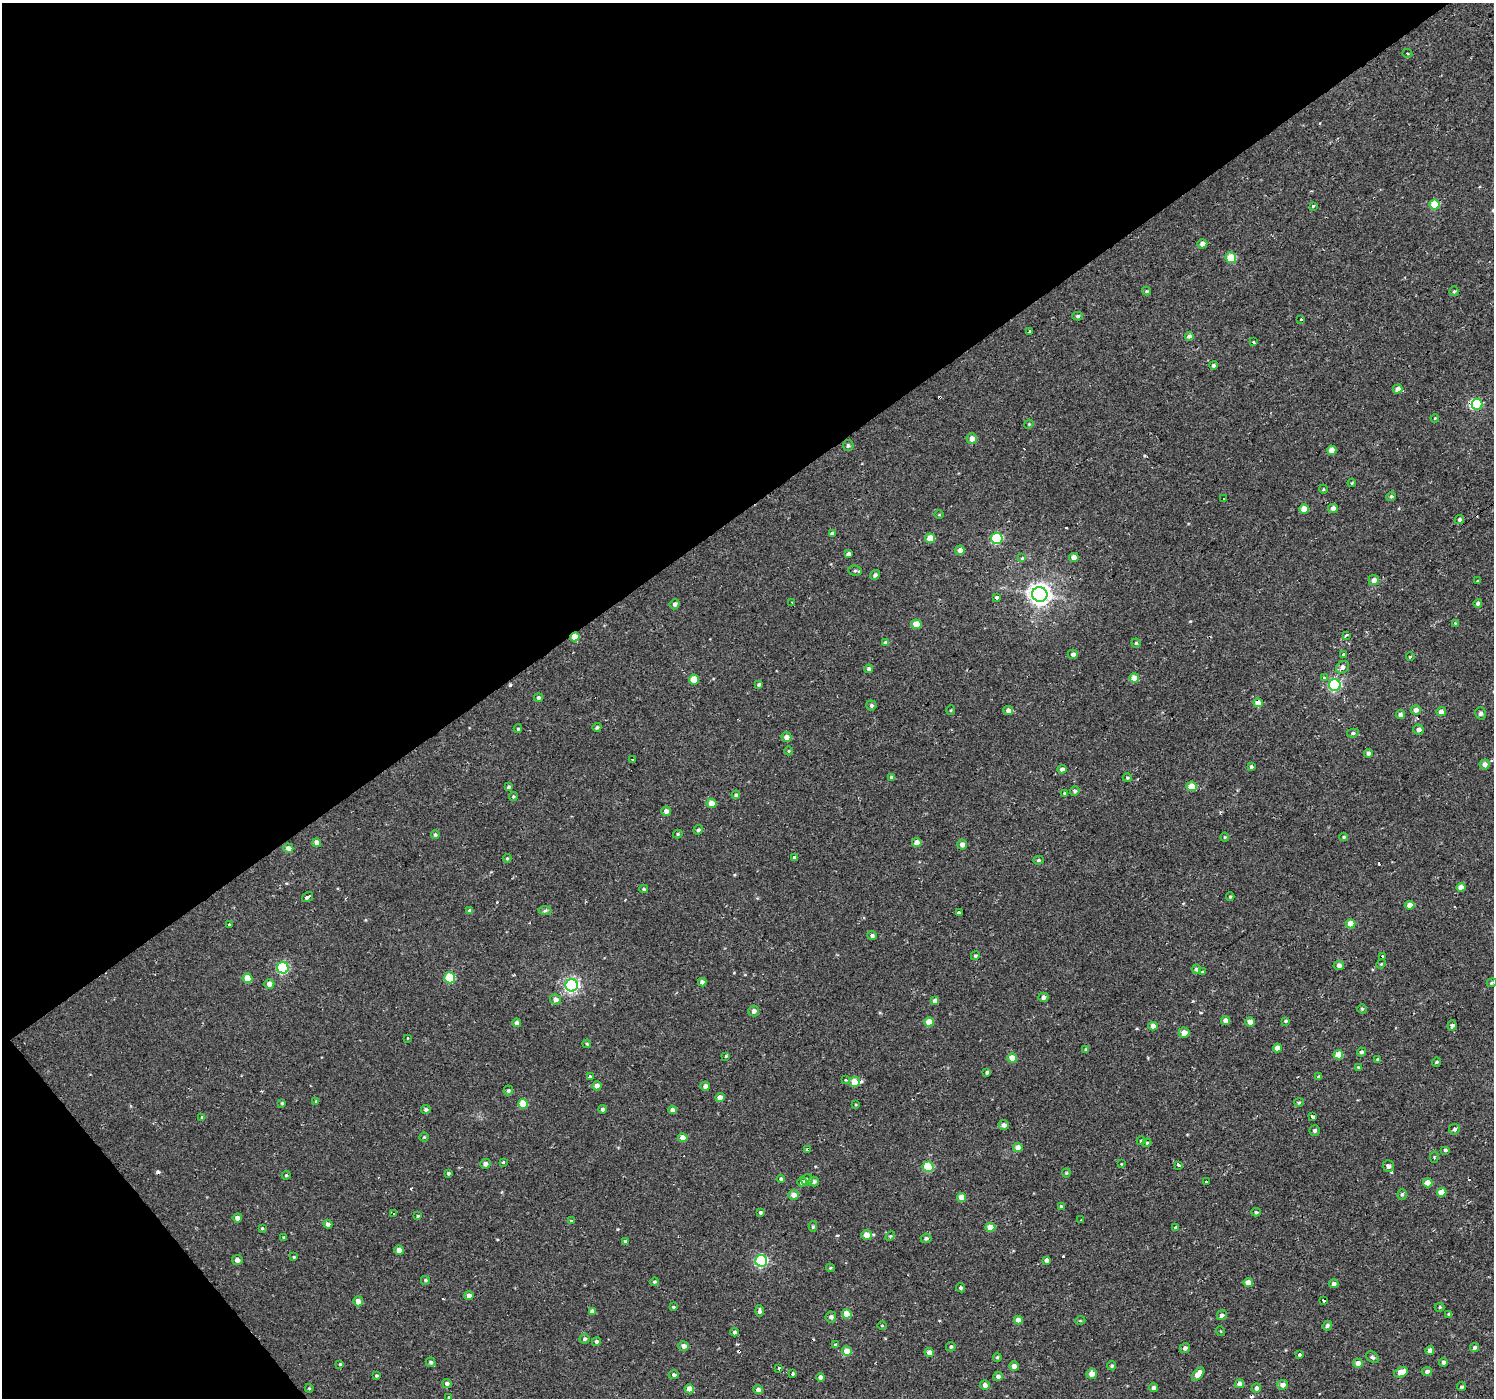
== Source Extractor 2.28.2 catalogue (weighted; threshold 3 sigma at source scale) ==
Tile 5 of 4 x 4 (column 1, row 2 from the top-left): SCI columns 53-1544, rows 3024-4419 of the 6021 x 5949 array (HDU 1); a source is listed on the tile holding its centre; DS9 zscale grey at full resolution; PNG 1496 x 1400 px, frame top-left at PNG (2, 3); each listed source drawn as its Kron ellipse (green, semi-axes under 4 px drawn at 4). Shown black and unused: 39% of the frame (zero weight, under 2 of 3 exposures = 2% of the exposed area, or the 3 px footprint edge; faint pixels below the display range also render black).
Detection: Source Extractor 2.28.2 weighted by HDU 2 'WHT'; one run over the whole footprint, this tile lists its part. Background 0.00284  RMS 0.0057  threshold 0.0255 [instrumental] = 3 sigma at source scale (4.5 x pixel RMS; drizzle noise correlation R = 1.50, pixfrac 1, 0.0396/0.0396 arcsec/px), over >= 5 px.
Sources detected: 303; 1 inside a brighter object's white glare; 17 cosmic-ray / hot-pixel residue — neither listed nor drawn; the other 285 listed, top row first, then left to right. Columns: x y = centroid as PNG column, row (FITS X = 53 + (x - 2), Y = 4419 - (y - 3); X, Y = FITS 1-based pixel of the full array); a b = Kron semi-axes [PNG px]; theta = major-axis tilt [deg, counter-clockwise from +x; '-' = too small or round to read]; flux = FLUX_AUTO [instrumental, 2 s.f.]
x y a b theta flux
1407 54 5 4 - 1
1434 204 5 5 - 15
1313 206 3 3 - 2.8
1202 244 5 4 - 2.6
1231 258 5 5 - 16
1147 291 4 4 - 0.59
1454 291 5 4 - 0.71
1078 316 5 4 - 1
1301 319 3 3 - 1.2
1030 332 4 3 - 3.7
1189 336 4 4 - 1.9
1253 342 3 3 - 1.2
1213 365 4 4 - 1.2
1398 389 5 4 - 3.5
1477 404 5 5 - 27
1435 418 4 3 - 0.49
1029 424 5 3 - 0.51
972 439 5 5 - 4.6
848 445 5 5 - 1.1
1332 450 4 4 - 6.1
1352 483 4 3 - 0.54
1323 489 4 3 - 0.54
1391 496 5 4 - 0.75
1224 499 2 2 - 0.38
1333 508 5 4 - 3.5
1304 509 5 4 - 7.3
939 515 5 3 - 0.47
1459 519 5 4 - 1.4
833 534 3 3 - 20
930 538 5 4 - 8.7
997 538 6 5 - 48
960 550 5 5 - 3
848 554 4 3 - 12
1074 557 4 4 - 5.1
1022 558 3 3 - 1.8
855 571 7 5 -6 1.1
875 575 5 4 - 1.5
1374 580 5 5 - 3.3
1478 581 3 3 - 3.2
1040 594 7 7 - 410
996 597 3 3 - 2.8
791 602 3 2 - 0.43
1478 603 4 4 - 1.5
675 604 5 5 - 1.8
1455 623 4 4 - 0.4
916 624 5 5 - 8.8
1346 635 4 3 - 1.6
575 637 5 4 - 7.9
885 642 3 3 - 5.2
1136 643 4 4 - 0.91
1073 654 5 4 - 1.7
1344 655 3 3 - 8.6
1410 656 4 3 - 1
1342 667 7 5 37 2.3
869 669 4 4 - 1.5
1134 678 5 4 - 6.6
1324 678 4 3 - 1.5
694 679 5 5 - 9.7
759 685 4 3 - 1.2
1335 685 6 6 - 82
538 698 4 4 - 1.1
1258 703 4 4 - 5.8
871 705 5 5 - 1.3
951 710 5 3 - 0.43
1008 710 5 4 - 2.8
1416 710 5 5 - 2.7
1441 712 4 4 - 3.4
1481 713 6 5 - 1.6
1400 714 5 4 - 2.7
597 727 4 3 - 0.92
518 729 4 4 - 0.59
1419 730 5 5 - 2.3
1353 733 6 4 10 1
786 737 5 4 - 4.1
789 751 4 3 - 0.44
1368 753 4 4 - 2.1
633 759 3 2 - 0.67
1485 764 5 5 - 2.9
1251 767 4 4 - 1.1
1062 769 4 4 - 1.9
891 777 4 4 - 1.1
1127 778 4 4 - 0.66
1192 786 5 5 - 8.8
509 787 4 4 - 0.91
1075 791 5 4 - 1.2
1064 793 4 3 - 0.57
736 795 4 4 - 1.3
513 797 4 4 - 0.72
712 803 5 4 - 6.8
666 811 5 4 - 2.7
698 830 5 4 - 1.1
678 834 5 4 - 0.81
435 835 4 4 - 0.91
1225 837 4 4 - 0.65
1344 837 4 3 - 0.74
317 843 4 4 - 3.1
917 843 5 4 - 4.6
962 845 5 5 - 2.9
288 848 5 4 - 2.6
794 857 3 3 - 2.8
507 858 4 4 - 0.62
1038 860 5 4 - 0.83
1461 887 4 4 - 4.3
644 889 4 4 - 0.82
1230 896 4 4 - 0.65
307 897 6 3 35 12
1410 905 5 4 - 4.8
470 911 4 4 - 1.8
545 911 6 4 2 1
959 912 3 3 - 1.6
229 924 3 3 - 0.8
1351 924 5 4 - 8.4
872 936 5 4 - 1.5
975 956 4 4 - 0.84
1382 956 3 3 - 1.7
1381 964 5 4 - 0.54
1339 965 5 4 - 2.9
283 968 6 5 - 54
1196 969 5 4 - 1.5
1202 972 3 3 - 1.5
247 978 5 4 - 8.5
450 978 5 5 - 26
702 982 4 4 - 2.2
1492 983 5 4 - 0.78
269 984 5 5 - 3
572 985 6 6 - 120
1043 997 5 4 - 2.2
555 999 5 5 - 2.6
935 1001 4 4 - 2.5
1362 1009 4 4 - 0.73
754 1011 5 5 - 2.3
1225 1021 4 4 - 3.4
1286 1021 4 3 - 0.82
929 1022 5 4 - 7.9
1250 1022 4 4 - 5.7
517 1023 4 4 - 2.2
1452 1025 5 4 - 2.7
1153 1026 4 4 - 3.7
1184 1033 5 5 - 4.1
407 1038 3 2 - 0.44
587 1044 4 4 - 0.65
1277 1048 4 4 - 3.8
1086 1049 4 3 - 0.55
1361 1052 4 4 - 0.96
1338 1055 5 4 - 8.5
726 1056 4 3 - 0.58
1012 1058 5 4 - 7.8
1377 1059 4 3 - 0.67
1436 1062 4 3 - 0.7
1358 1067 4 4 - 0.5
987 1072 4 3 - 1.2
590 1077 3 3 - 2.5
1318 1077 4 4 - 0.75
845 1080 3 3 - 1.2
854 1082 5 5 - 8.7
597 1086 4 4 - 3.1
705 1086 5 4 - 2.4
508 1090 5 5 - 1
720 1098 4 4 - 3.6
316 1101 4 3 - 0.47
282 1103 3 3 - 0.71
1299 1103 5 3 - 0.62
523 1104 5 5 - 13
856 1104 4 2 - 0.48
426 1109 5 4 - 1.2
602 1109 4 4 - 1.5
672 1110 4 4 - 2.7
202 1117 4 3 - 0.63
1313 1117 3 3 - 4
1004 1125 5 5 - 2.5
1454 1129 5 5 - 1.4
1314 1131 5 5 - 1.7
424 1137 4 4 - 0.66
683 1138 4 4 - 5.4
1141 1141 4 4 - 1.2
1147 1143 4 4 - 0.72
1018 1148 5 4 - 4.3
808 1150 4 3 - 6.8
1445 1150 5 4 - 1.1
1434 1157 6 3 79 0.9
503 1162 3 3 - 0.83
485 1164 5 5 - 2.1
1121 1164 4 2 - 0.39
1179 1165 3 3 - 6
1388 1166 6 5 - 2.2
928 1167 5 5 - 21
448 1173 4 4 - 0.85
1066 1173 4 4 - 0.57
286 1175 4 4 - 0.63
781 1179 4 4 - 1.2
807 1180 6 5 - 1.4
802 1182 5 5 - 2.3
814 1182 5 5 - 1.9
1206 1182 3 3 - 1.3
1428 1183 4 4 - 6.5
1442 1192 5 4 - 6.5
1402 1194 5 4 - 1.1
793 1195 5 5 - 3.8
961 1197 4 4 - 6.5
1061 1206 4 4 - 0.66
760 1212 3 3 - 4.7
1256 1212 5 3 - 0.81
393 1213 3 2 - 1.1
418 1216 4 3 - 0.48
237 1218 5 4 - 2.5
1081 1220 2 2 - 0.45
571 1221 4 4 - 0.55
328 1224 4 4 - 1.8
813 1227 5 4 - 0.9
990 1227 5 4 - 7.2
1176 1227 4 3 - 0.99
262 1228 3 3 - 0.64
866 1235 5 5 - 4.8
890 1236 6 3 45 0.62
283 1237 3 3 - 1.1
926 1238 5 4 - 1.1
625 1241 3 3 - 3.8
399 1250 5 4 - 3.3
294 1257 4 3 - 0.62
237 1260 5 5 - 2.5
1046 1260 3 3 - 21
761 1261 6 6 - 77
830 1268 4 4 - 0.6
425 1280 4 4 - 0.76
654 1282 4 4 - 0.83
1248 1283 4 4 - 6.6
1334 1284 5 4 - 2
961 1288 5 4 - 1.1
469 1295 4 4 - 2.6
358 1301 5 5 - 3.3
1323 1301 4 3 - 3.7
673 1307 4 4 - 0.68
1440 1307 5 4 - 0.74
592 1311 4 4 - 2.8
759 1311 6 3 -88 1.5
847 1314 5 4 - 8.7
1449 1314 4 3 - 0.75
1222 1315 5 4 - 1.8
831 1317 5 5 - 1.7
1018 1320 4 4 - 5.2
1080 1321 5 3 - 0.51
882 1325 5 3 - 0.46
1327 1325 5 4 - 1.3
1220 1331 5 3 - 0.45
735 1332 4 4 - 1.3
585 1339 5 5 - 1.2
596 1341 4 4 - 1.2
836 1345 3 3 - 3.1
684 1346 5 4 - 2.7
951 1347 5 4 - 1
1474 1347 5 4 - 1.4
1185 1348 5 4 - 1.6
1430 1350 4 4 - 2.9
847 1351 5 4 - 6.6
929 1352 5 4 - 3
1300 1355 3 3 - 10
997 1357 4 3 - 0.72
1372 1357 7 5 -37 1.2
431 1362 5 4 - 1.2
1443 1362 4 4 - 1.8
1358 1363 5 4 - 4.6
340 1364 3 3 - 0.56
1014 1366 4 4 - 3.3
1112 1366 5 4 - 1
779 1368 3 3 - 1.8
1427 1371 5 4 - 1.6
1401 1372 7 5 24 6.2
792 1373 3 3 - 2.6
1092 1374 5 5 - 4
1198 1374 8 4 49 6.7
674 1375 5 4 - 1.3
377 1376 3 3 - 0.77
998 1376 5 4 - 2
821 1377 4 4 - 2.5
447 1383 5 4 - 1.6
1240 1384 4 4 - 3.2
985 1385 5 4 - 2.9
1283 1385 5 4 - 3.1
1462 1387 4 4 - 1
309 1388 4 4 - 0.58
1154 1388 4 4 - 2
1256 1388 5 4 - 2.1
689 1389 5 4 - 5
758 1390 5 4 - 1.9
449 1397 3 3 - 2.4
Overlapping masked pixels (flux is a lower limit): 5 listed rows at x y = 1030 332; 575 637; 1344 655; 1258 703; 808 1150
Isophote crosses this tile's border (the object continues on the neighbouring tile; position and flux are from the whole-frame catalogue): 1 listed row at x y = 449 1397